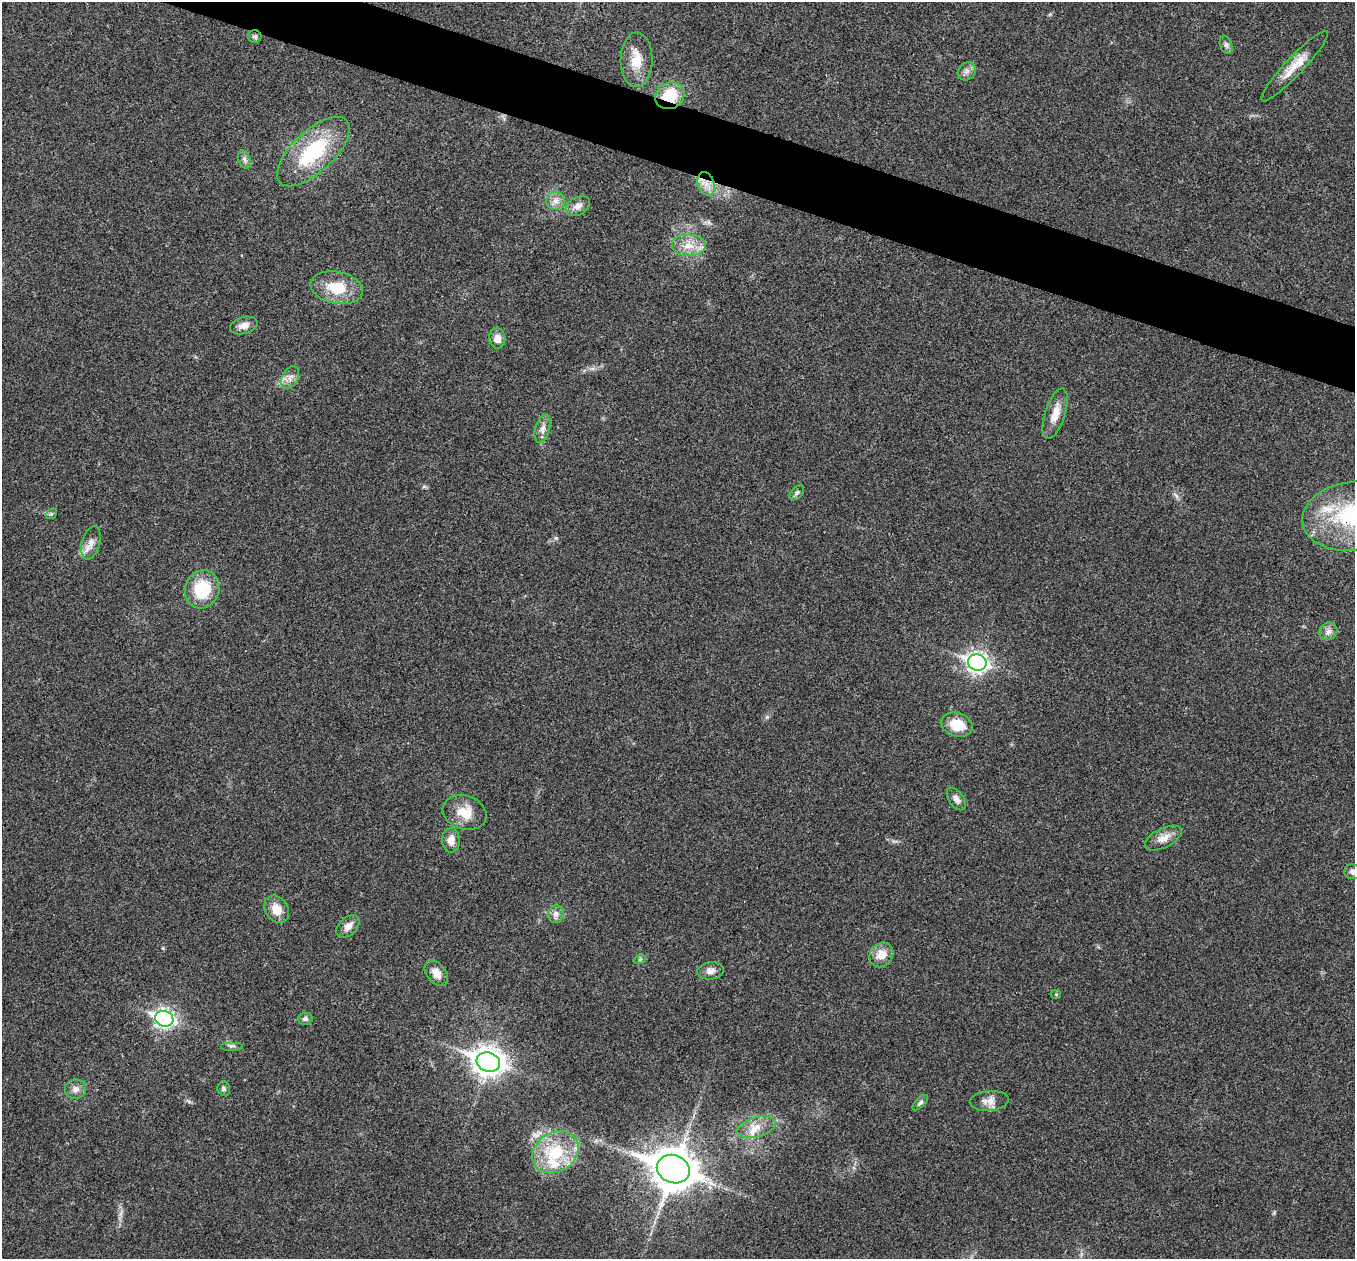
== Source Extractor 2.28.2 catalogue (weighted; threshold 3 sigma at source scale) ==
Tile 11 of 4 x 4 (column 3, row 3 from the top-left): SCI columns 2707-4059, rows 1394-2650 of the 5417 x 5431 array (HDU 1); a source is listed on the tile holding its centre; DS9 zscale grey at full resolution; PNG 1357 x 1261 px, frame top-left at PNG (2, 2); each listed source drawn as its Kron ellipse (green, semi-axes under 4 px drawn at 4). Shown black and unused: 4% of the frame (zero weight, under 3 of 4 exposures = <1% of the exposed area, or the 3 px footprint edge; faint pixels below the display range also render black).
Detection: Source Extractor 2.28.2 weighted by HDU 2 'WHT'; one run over the whole footprint, this tile lists its part. Background 0.0212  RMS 0.0041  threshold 0.0183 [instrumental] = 3 sigma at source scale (4.5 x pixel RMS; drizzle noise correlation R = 1.50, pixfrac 1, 0.05/0.05 arcsec/px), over >= 5 px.
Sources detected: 53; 3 inside a brighter listed object's ellipse — not listed separately; the other 50 listed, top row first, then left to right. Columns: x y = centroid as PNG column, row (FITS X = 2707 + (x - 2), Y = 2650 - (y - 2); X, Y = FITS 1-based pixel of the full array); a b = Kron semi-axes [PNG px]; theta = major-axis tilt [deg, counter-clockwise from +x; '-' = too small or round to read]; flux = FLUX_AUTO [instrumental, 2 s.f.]
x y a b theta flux
255 36 6 6 - 1
1226 45 9 6 -71 1.3
637 60 27 16 89 8.9
1295 66 47 9 47 8
967 71 9 8 - 1.9
670 96 15 13 27 14
313 151 45 21 43 31
244 159 9 6 -71 1.3
706 184 12 8 -71 3.8
555 201 9 9 - 2.5
578 206 13 8 30 2.7
688 246 17 11 0 5.9
337 288 26 16 -12 13
244 325 14 8 15 3.1
497 338 10 8 -84 3.8
290 377 12 8 61 2.5
1055 414 26 10 72 5.9
543 429 14 7 75 2.4
797 493 9 5 45 1.1
51 514 6 4 42 0.69
1352 516 50 34 8 47
91 543 17 9 75 3.2
202 589 19 17 69 17
1328 631 9 8 - 1.9
977 663 9 8 - 200
957 725 16 11 -16 9.6
956 799 13 7 -53 2
465 813 22 17 -19 8.1
1163 838 20 9 26 4.3
451 840 12 9 -88 3.7
1352 872 8 7 - 1.6
277 909 14 11 -56 5.8
556 914 9 7 74 2.3
348 926 13 9 43 3
881 955 13 11 51 5.5
640 959 6 4 19 0.59
710 971 13 8 6 2.5
436 973 15 9 -51 4.1
1056 994 5 4 - 0.53
164 1019 9 7 -19 150
305 1019 7 6 - 1.2
232 1046 11 2 0 0.74
488 1062 12 9 -19 480
76 1089 11 10 - 2.4
224 1089 7 6 - 0.91
989 1101 19 10 4 3.5
920 1103 10 4 44 0.96
756 1127 20 9 15 5.5
555 1152 24 19 33 18
673 1169 17 14 -21 1100
Overlapping masked pixels (flux is a lower limit): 3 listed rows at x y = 670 96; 706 184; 1352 516
Isophote crosses this tile's border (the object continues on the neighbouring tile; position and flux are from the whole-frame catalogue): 2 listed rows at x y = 1352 516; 1352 872